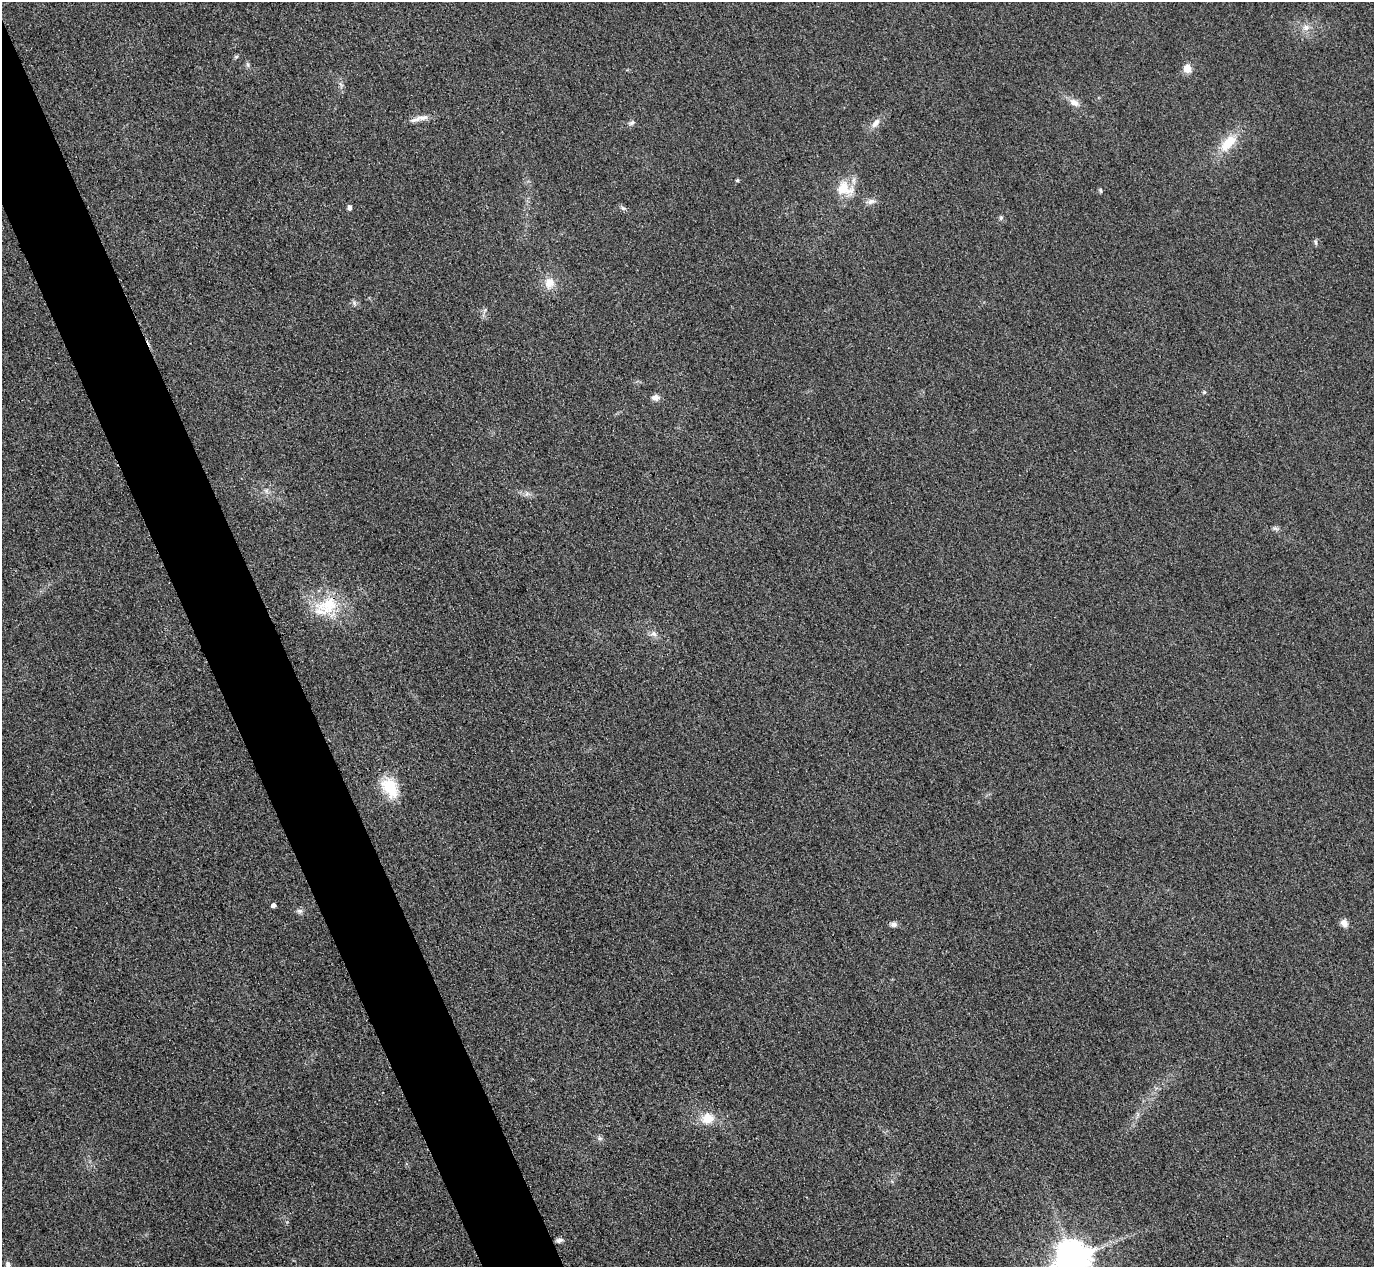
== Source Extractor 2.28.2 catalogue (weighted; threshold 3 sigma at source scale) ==
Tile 11 of 4 x 4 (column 3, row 3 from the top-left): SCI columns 2773-4144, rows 1568-2832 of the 5546 x 5533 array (HDU 1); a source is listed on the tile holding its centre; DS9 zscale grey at full resolution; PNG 1376 x 1269 px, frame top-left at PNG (2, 2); no overlay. Shown black and unused: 5% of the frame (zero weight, under 3 of 4 exposures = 3% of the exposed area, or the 3 px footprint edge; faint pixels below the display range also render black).
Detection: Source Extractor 2.28.2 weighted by HDU 2 'WHT'; one run over the whole footprint, this tile lists its part. Background 0.133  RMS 0.019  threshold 0.0847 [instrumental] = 3 sigma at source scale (4.5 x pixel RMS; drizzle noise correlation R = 1.50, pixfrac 1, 0.05/0.05 arcsec/px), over >= 5 px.
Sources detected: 37; all 37 listed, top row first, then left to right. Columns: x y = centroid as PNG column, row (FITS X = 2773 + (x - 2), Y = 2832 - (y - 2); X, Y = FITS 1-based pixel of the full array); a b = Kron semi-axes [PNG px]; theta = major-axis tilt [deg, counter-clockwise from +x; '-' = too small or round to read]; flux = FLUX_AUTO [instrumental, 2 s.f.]
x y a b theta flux
1306 27 11 8 -16 12
236 57 6 4 1 2.7
248 64 8 4 -81 3.8
1187 68 5 5 - 43
1074 103 14 8 -29 14
423 118 17 8 4 15
632 123 9 5 44 4.9
876 123 15 8 54 13
1228 143 26 12 46 49
737 180 4 4 - 2.9
844 189 28 19 -24 48
1100 190 6 4 -83 2.7
871 201 13 7 13 9.2
349 208 5 4 - 9
623 208 8 5 -14 4.3
1001 218 7 5 63 3.5
1315 242 9 4 -79 3.8
549 283 13 12 - 24
354 303 7 6 - 4.6
485 310 7 4 45 3.4
1204 392 5 4 - 2.5
655 398 9 6 4 12
266 491 7 4 -90 4.3
527 493 7 6 - 5.9
1275 528 9 4 -8 4.4
326 606 39 22 31 84
654 634 9 7 -43 8.2
390 787 26 17 -59 61
273 906 4 4 - 7.8
299 911 9 6 0 5.9
1344 923 10 8 -64 11
893 924 8 7 - 6.7
707 1118 14 12 15 35
600 1138 7 6 - 4.4
559 1240 9 5 8 5.3
1073 1258 10 10 - 4700
8 1265 8 6 -86 6.3
Overlapping masked pixels (flux is a lower limit): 1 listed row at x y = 326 606
Isophote crosses this tile's border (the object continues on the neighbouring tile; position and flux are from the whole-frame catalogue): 2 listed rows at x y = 1073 1258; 8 1265